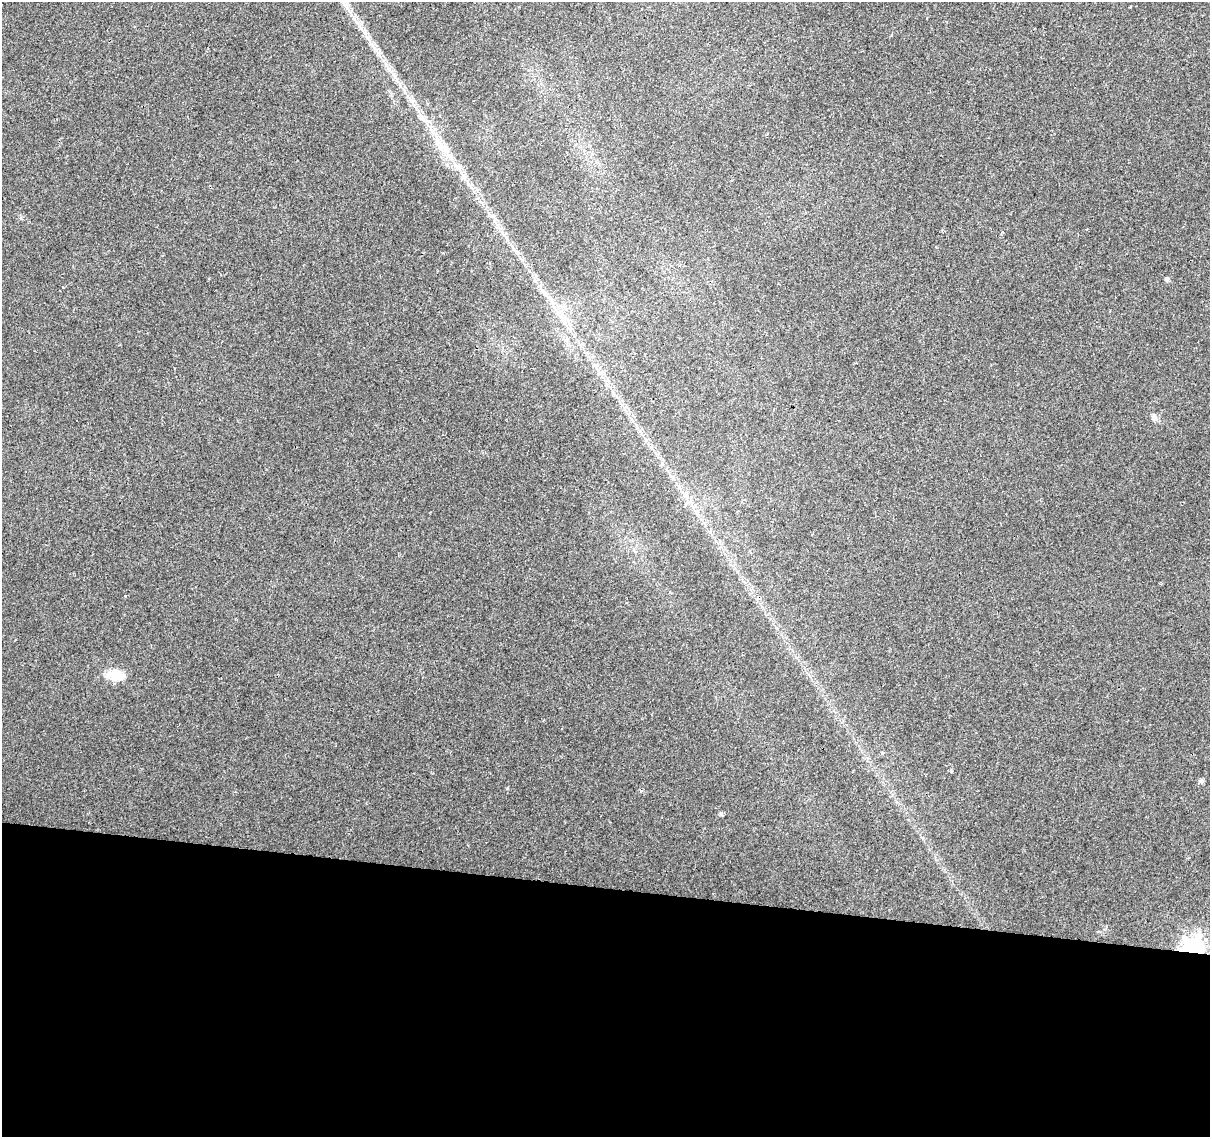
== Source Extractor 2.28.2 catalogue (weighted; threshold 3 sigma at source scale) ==
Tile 14 of 4 x 4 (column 2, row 4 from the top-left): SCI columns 1216-2423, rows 285-1419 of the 4840 x 5051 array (HDU 1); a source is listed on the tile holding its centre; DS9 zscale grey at full resolution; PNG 1212 x 1139 px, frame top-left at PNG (2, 2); no overlay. Shown black and unused: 22% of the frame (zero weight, under 2 of 3 exposures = <1% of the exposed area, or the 3 px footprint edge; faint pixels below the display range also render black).
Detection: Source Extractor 2.28.2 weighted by HDU 2 'WHT'; one run over the whole footprint, this tile lists its part. Background 0.0109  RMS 0.0057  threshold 0.0258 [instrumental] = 3 sigma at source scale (4.5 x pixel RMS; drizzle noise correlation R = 1.50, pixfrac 1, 0.0396/0.0396 arcsec/px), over >= 5 px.
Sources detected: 7; all 7 listed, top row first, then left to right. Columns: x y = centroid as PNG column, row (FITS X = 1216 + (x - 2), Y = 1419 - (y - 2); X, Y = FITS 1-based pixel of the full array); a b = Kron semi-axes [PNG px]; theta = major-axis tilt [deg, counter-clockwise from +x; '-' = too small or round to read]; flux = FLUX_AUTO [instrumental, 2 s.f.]
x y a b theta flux
1167 279 7 5 -90 1
1154 417 10 6 -59 1.9
116 675 25 13 -8 9.6
951 771 4 4 - 0.78
1201 781 5 5 - 1.9
721 814 5 4 - 1.2
1193 949 8 7 - 300
Overlapping masked pixels (flux is a lower limit): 1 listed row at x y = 1193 949